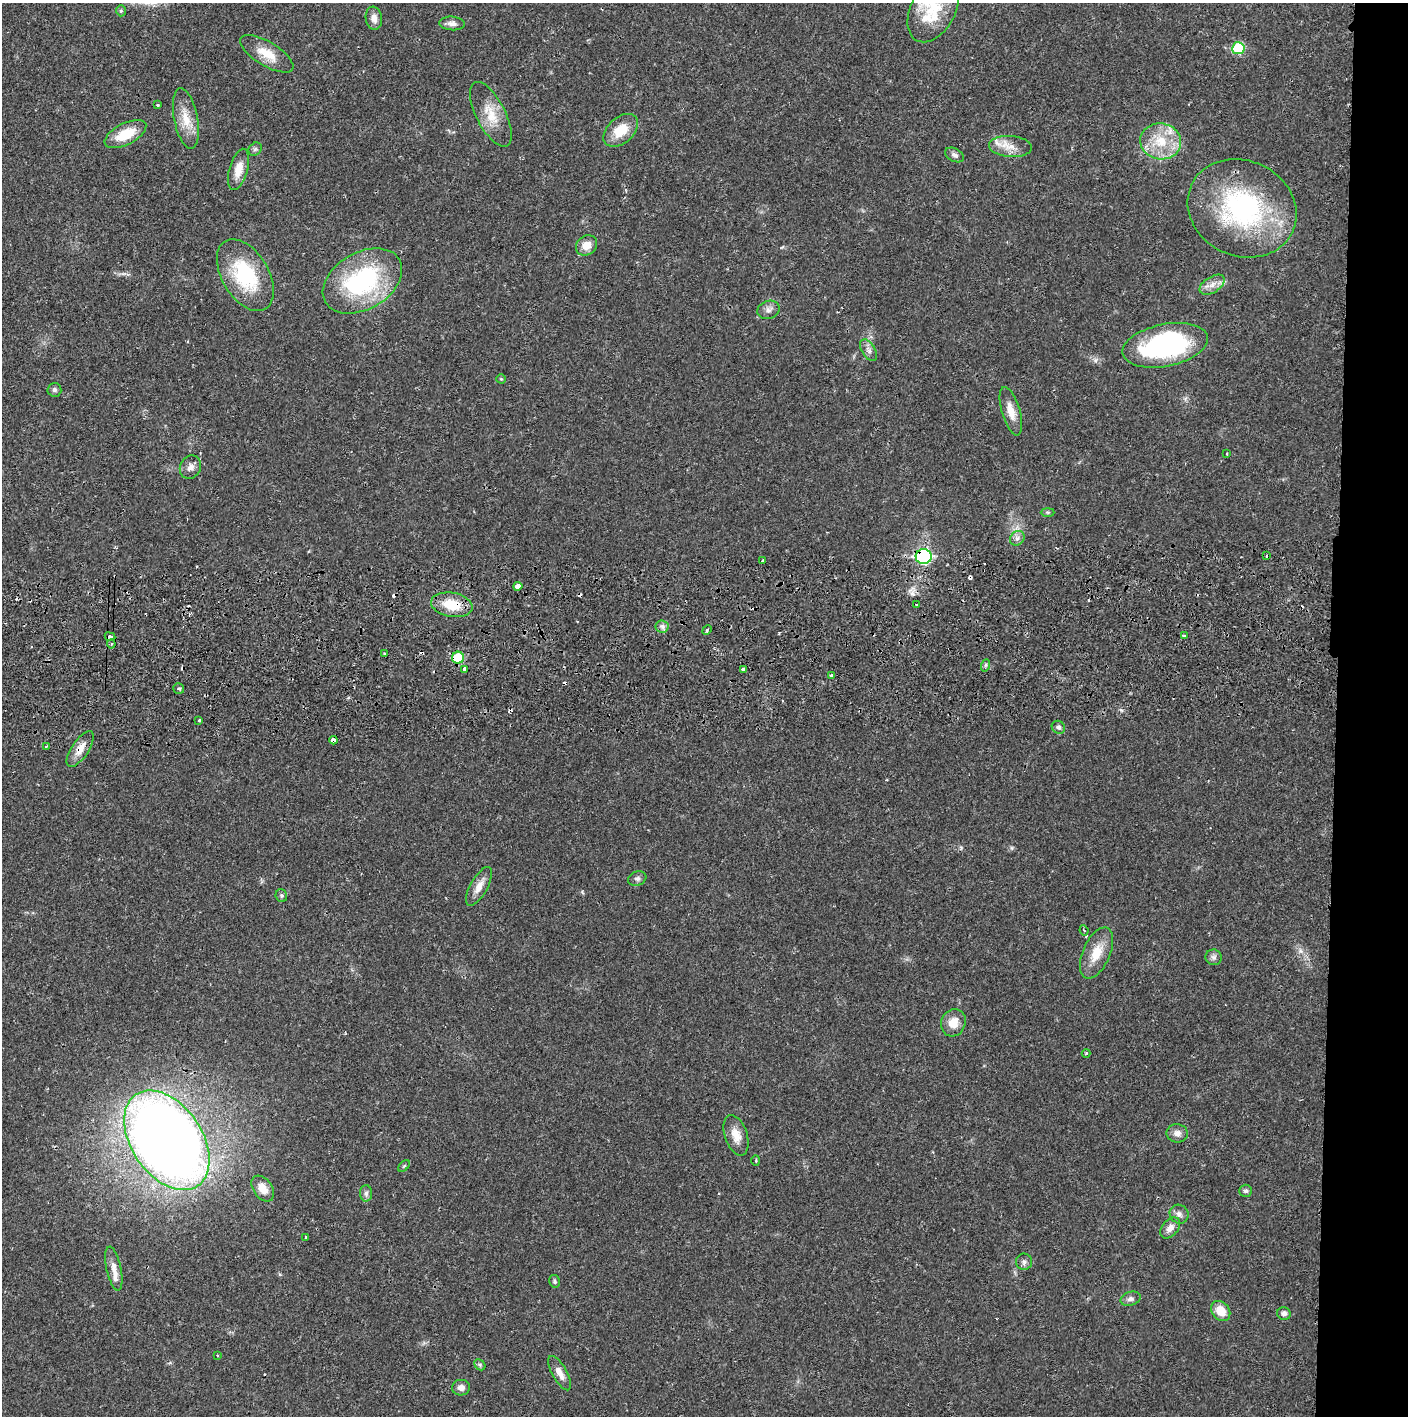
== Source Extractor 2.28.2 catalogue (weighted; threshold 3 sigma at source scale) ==
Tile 6 of 3 x 3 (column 3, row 2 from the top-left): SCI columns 2817-4222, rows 1487-2900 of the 4263 x 4373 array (HDU 1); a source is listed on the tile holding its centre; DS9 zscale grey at full resolution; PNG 1410 x 1418 px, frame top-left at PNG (2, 3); each listed source drawn as its Kron ellipse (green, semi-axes under 4 px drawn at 4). Shown black and unused: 5% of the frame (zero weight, under 2 of 3 exposures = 3% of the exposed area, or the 3 px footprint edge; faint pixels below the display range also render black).
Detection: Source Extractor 2.28.2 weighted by HDU 2 'WHT'; one run over the whole footprint, this tile lists its part. Background 0.0216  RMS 0.0035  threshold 0.0157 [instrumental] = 3 sigma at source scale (4.5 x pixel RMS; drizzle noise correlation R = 1.50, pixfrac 1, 0.05/0.05 arcsec/px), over >= 5 px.
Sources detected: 98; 12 cosmic-ray / hot-pixel residue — neither listed nor drawn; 3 inside a brighter listed object's ellipse — not listed separately; the other 83 listed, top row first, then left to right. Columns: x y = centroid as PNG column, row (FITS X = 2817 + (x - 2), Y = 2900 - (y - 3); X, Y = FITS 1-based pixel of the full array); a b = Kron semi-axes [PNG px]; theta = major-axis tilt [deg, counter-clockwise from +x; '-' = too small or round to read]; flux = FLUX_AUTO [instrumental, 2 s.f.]
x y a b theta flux
933 9 35 22 62 16
121 11 5 4 - 0.56
374 18 11 8 -81 2.2
452 23 13 7 -5 1.8
1238 48 6 6 - 17
267 54 30 12 -31 6.8
158 105 3 3 - 0.4
491 114 36 14 -63 8.4
186 118 31 11 -79 6.8
621 130 20 13 42 7.7
125 134 23 10 27 9.1
1161 141 20 18 -9 11
1010 146 21 10 -4 4.3
255 149 7 6 - 0.82
954 155 10 6 -27 1.3
239 169 21 9 74 5
1242 208 56 47 -25 60
586 245 11 9 37 4.1
245 275 39 23 -59 25
362 281 43 28 30 45
1212 285 14 8 32 2.6
768 310 11 9 18 1.7
1165 345 43 21 11 57
869 350 12 6 -58 1.5
501 379 4 4 - 0.37
54 390 7 7 - 0.85
1011 411 25 9 -73 4.5
1227 454 3 2 - 0.28
190 467 12 10 65 2.1
1048 512 7 4 0 0.48
1017 538 8 6 45 1.4
924 556 8 7 - 55
1267 556 3 2 - 0.5
763 561 4 3 - 1.5
518 586 4 4 - 8.3
917 604 3 3 - 0.57
452 605 21 12 -10 9.2
662 626 6 6 - 1.1
707 630 5 3 - 0.49
1184 635 3 3 - 1.4
110 637 5 3 - 5
111 644 4 4 - 0.59
384 654 3 3 - 1.7
458 658 6 6 - 12
986 665 6 4 70 0.61
465 669 4 3 - 1.2
743 669 3 3 - 2
831 675 4 3 - 1.3
179 689 5 5 - 0.69
199 720 3 2 - 0.38
1058 727 7 6 - 0.9
333 740 4 3 - 2.3
46 746 3 3 - 0.36
80 749 21 8 56 4.1
637 879 9 7 19 1.1
479 886 21 8 61 3.6
281 896 6 5 - 0.63
1084 930 5 4 - 0.48
1096 953 27 13 66 7.7
1214 957 8 8 - 1.1
953 1023 14 12 64 4.9
1086 1053 4 4 - 0.42
1177 1133 11 9 -7 2.1
736 1135 21 11 -72 4.4
167 1140 55 35 -56 570
756 1161 5 3 - 0.37
404 1166 7 4 45 0.52
263 1188 14 9 -55 4.8
1245 1191 6 6 - 0.73
366 1193 8 6 89 1.1
1179 1214 10 9 - 1.8
1170 1228 12 8 49 2.3
306 1237 3 3 - 0.45
1024 1262 8 8 - 1.2
114 1269 22 7 -78 3.1
555 1281 6 5 - 0.72
1131 1299 10 7 16 1.3
1221 1311 11 8 -51 5.6
1284 1313 7 6 - 1.3
217 1355 3 2 - 0.25
480 1365 6 4 -47 0.57
560 1373 19 7 -61 3
461 1388 9 8 - 2
Overlapping masked pixels (flux is a lower limit): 6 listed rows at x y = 924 556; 452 605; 110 637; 458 658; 333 740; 80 749
Isophote crosses this tile's border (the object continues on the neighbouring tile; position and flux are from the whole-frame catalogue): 1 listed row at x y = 933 9